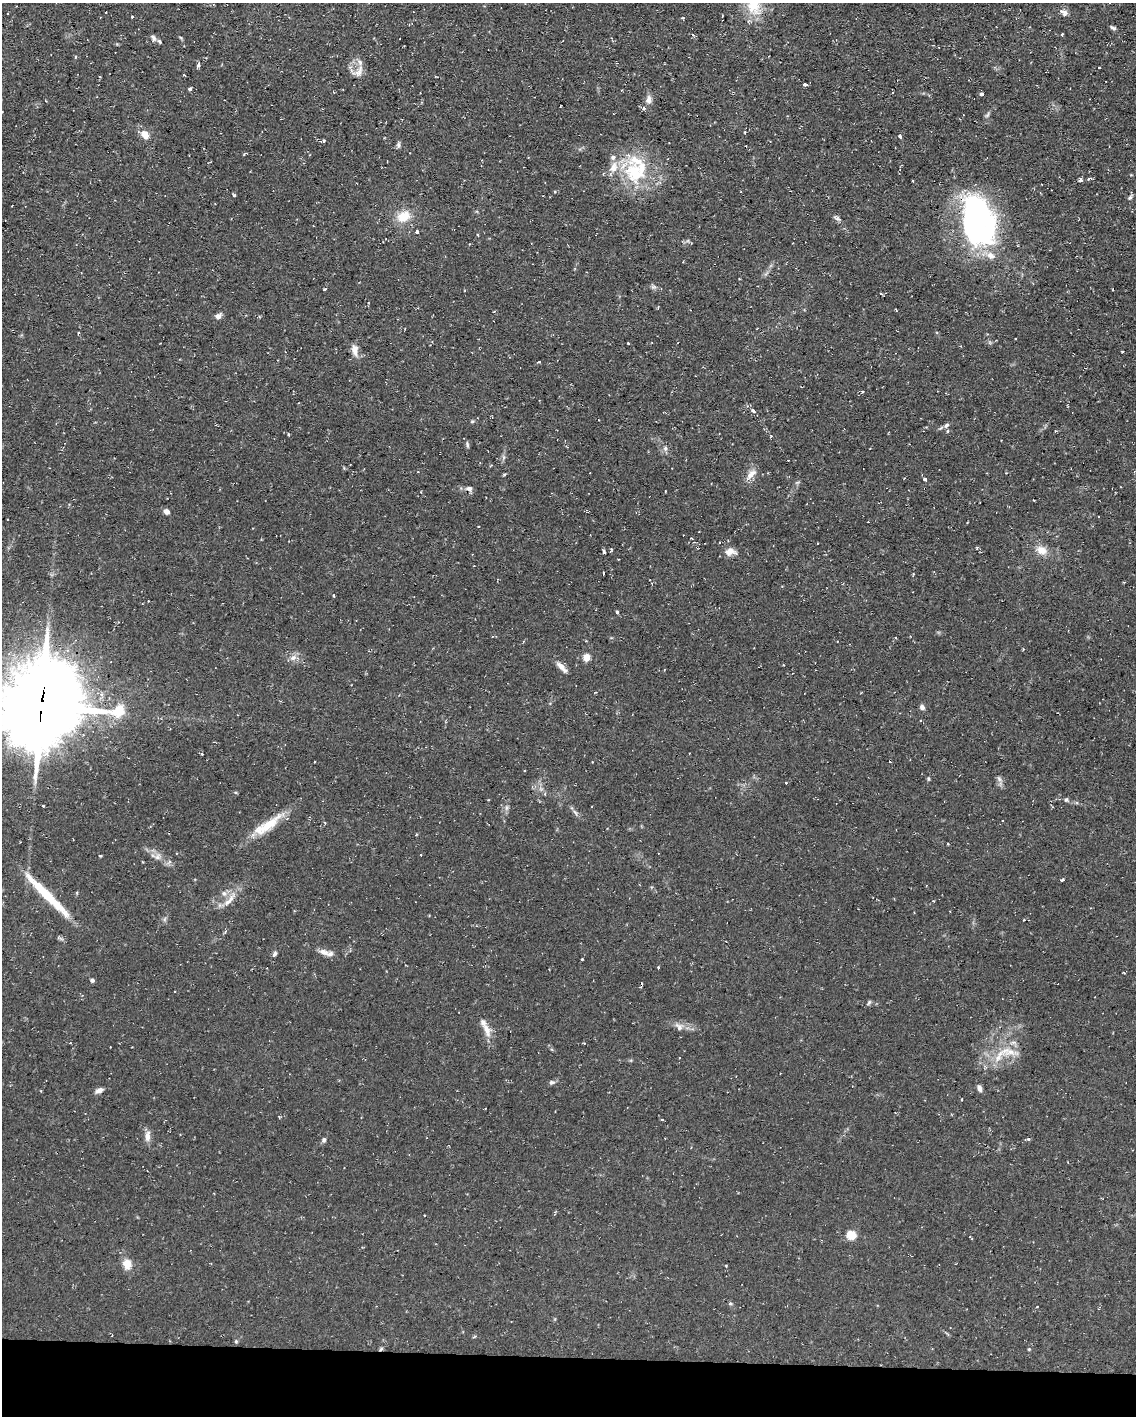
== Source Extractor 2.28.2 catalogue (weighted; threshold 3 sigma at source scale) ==
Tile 10 of 4 x 3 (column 2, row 3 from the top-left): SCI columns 1135-2268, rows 216-1629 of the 4537 x 4562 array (HDU 1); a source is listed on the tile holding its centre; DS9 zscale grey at full resolution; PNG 1138 x 1418 px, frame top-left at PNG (2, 3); no overlay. Shown black and unused: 4% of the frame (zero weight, under 2 of 3 exposures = <1% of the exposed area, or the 3 px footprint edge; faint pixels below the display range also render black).
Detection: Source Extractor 2.28.2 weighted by HDU 2 'WHT'; one run over the whole footprint, this tile lists its part. Background 0.112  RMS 0.0077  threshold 0.0345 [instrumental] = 3 sigma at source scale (4.5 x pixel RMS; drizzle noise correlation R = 1.50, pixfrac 1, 0.05/0.05 arcsec/px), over >= 5 px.
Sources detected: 142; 1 inside a brighter object's white glare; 15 cosmic-ray / hot-pixel residue — not listed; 13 inside a brighter listed object's ellipse — not listed separately; the other 113 listed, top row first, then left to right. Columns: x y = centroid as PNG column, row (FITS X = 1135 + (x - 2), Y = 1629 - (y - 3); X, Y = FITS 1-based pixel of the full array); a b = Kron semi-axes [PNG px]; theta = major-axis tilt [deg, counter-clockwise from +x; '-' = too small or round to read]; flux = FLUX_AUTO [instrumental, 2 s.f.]
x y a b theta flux
754 5 31 19 -88 23
1065 12 11 7 -80 2.8
132 17 3 3 - 0.67
1113 28 8 4 -30 1.7
1062 34 3 3 - 0.93
154 38 9 5 -61 2.1
198 65 6 4 67 1.9
1099 67 3 2 - 0.95
359 72 19 8 62 5.5
184 75 3 2 - 0.57
100 76 3 2 - 0.58
805 84 4 3 - 9.2
190 89 3 3 - 3.9
981 94 4 4 - 1.8
649 99 11 8 86 3.9
987 115 9 4 55 1.5
744 132 5 3 - 0.68
145 134 9 7 -50 8.9
900 137 4 3 - 3
323 141 3 3 - 1.9
398 144 8 4 54 1.7
244 154 4 3 - 0.76
634 172 38 28 -66 48
1089 179 7 4 33 1.3
1080 180 6 3 -7 1.6
234 195 3 3 - 1.2
1130 197 8 5 56 1.5
403 216 16 12 28 14
837 218 13 5 -25 2.1
978 219 50 35 -65 190
417 232 3 3 - 4.6
653 287 8 5 -6 1.8
324 290 4 2 - 0.71
218 316 8 6 35 3.2
1015 338 3 3 - 1.2
628 343 3 3 - 1
355 350 17 9 -85 5.2
1122 352 3 2 - 0.57
539 362 4 2 - 0.69
862 391 4 3 - 1.2
753 411 7 4 -37 1.8
946 425 9 6 32 2.4
288 434 3 3 - 0.69
771 436 4 4 - 0.67
467 445 10 4 -75 1.4
665 448 6 6 - 1.8
504 474 5 3 - 0.81
751 474 17 8 47 5.9
925 479 4 4 - 1.8
469 488 9 6 -8 2.9
925 488 4 2 - 0.61
665 491 3 2 - 0.97
166 511 6 5 - 3.5
479 526 3 2 - 0.94
817 543 2 2 - 0.5
977 548 4 3 - 0.71
611 549 5 3 - 0.74
1041 550 14 10 -24 8.1
604 551 4 3 - 2
730 552 13 8 -2 5.8
603 574 4 2 - 1.6
913 574 3 2 - 0.83
334 595 3 3 - 2.7
617 612 3 3 - 1.9
293 658 11 7 25 4.2
587 658 5 4 - 18
783 665 3 2 - 0.56
561 666 14 7 -41 5.1
41 706 32 29 50 5900
922 707 7 6 - 2.3
314 761 3 2 - 0.75
928 779 6 3 -82 0.91
999 779 8 5 -55 2.1
786 783 3 3 - 1.1
1066 800 6 5 - 1.3
43 806 3 2 - 1.1
506 808 9 4 -82 1.9
575 812 9 4 -49 1.9
268 825 46 11 34 21
421 855 2 2 - 0.67
100 856 3 3 - 1.3
157 857 9 8 - 3.6
143 862 4 3 - 0.55
1062 880 4 3 - 2.7
224 893 7 6 - 2.5
47 895 64 10 -45 26
227 902 15 7 35 5.6
165 919 7 4 71 1.4
1024 920 3 2 - 0.76
324 952 16 8 -19 5.2
275 954 6 5 - 1.7
582 959 3 2 - 0.75
658 967 3 3 - 0.67
1124 973 3 2 - 0.72
92 980 5 4 - 1.6
174 991 3 2 - 0.57
869 1002 7 4 63 1.3
679 1026 14 8 -43 4.4
486 1029 22 9 -70 7.6
70 1043 3 2 - 0.64
1008 1051 33 12 -6 16
552 1082 8 6 9 1.8
979 1088 10 5 -71 2.6
99 1090 10 5 24 3.6
147 1136 14 7 86 5.2
1029 1139 4 4 - 1.3
324 1140 6 5 - 1.6
425 1215 3 2 - 1.1
852 1235 5 5 - 40
127 1264 12 9 -74 8.4
1037 1307 3 2 - 0.44
236 1341 5 4 - 0.96
1029 1349 4 4 - 0.81
Overlapping masked pixels (flux is a lower limit): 2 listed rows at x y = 925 488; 41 706
Isophote crosses this tile's border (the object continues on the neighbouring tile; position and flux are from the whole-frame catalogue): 2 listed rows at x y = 754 5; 41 706